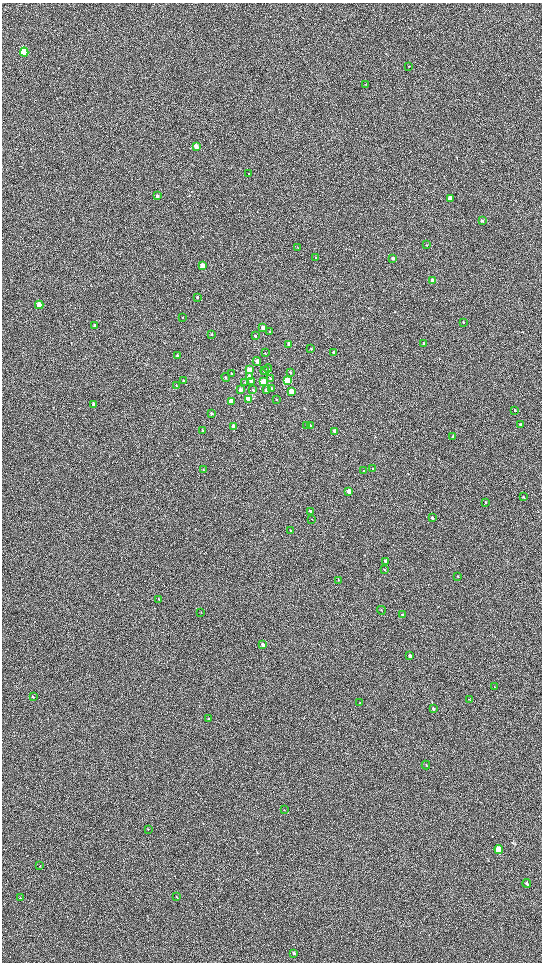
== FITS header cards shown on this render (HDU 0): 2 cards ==
NAXIS1  =                 1080 / length of data axis 1
NAXIS2  =                 1920 / length of data axis 2

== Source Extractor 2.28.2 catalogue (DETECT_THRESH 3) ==
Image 1080 x 1920 px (HDU 0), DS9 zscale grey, zoomed out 1/2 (1 PNG px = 2 x 2 image px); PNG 544 x 964 px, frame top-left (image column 1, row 1919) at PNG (2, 3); each listed source drawn as its Kron ellipse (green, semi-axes under 4 px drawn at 4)
Background 603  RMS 57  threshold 171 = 3 sigma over >= 5 px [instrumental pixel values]
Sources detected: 98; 1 cannot appear on this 1/2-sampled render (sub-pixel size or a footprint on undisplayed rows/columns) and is neither listed nor drawn; the other 97 listed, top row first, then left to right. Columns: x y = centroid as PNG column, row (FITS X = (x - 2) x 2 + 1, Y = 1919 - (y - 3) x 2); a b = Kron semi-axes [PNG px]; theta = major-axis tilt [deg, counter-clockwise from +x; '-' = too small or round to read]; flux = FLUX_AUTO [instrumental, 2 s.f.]
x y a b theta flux
24 52 4 3 - 920000
408 66 3 2 - 3400
366 85 3 2 - 3900
196 147 3 3 - 95000
249 173 3 2 - 8700
157 196 3 3 - 17000
450 198 3 3 - 210000
482 221 3 2 - 14000
426 245 3 2 - 4200
298 248 3 2 - 4600
315 258 3 3 - 5300
393 258 4 3 - 27000
202 266 4 3 - 230000
433 281 3 3 - 130000
197 297 3 3 - 9900
39 305 4 3 - 210000
182 317 3 2 - 6500
463 322 3 2 - 5000
95 325 3 3 - 13000
263 327 3 3 - 76000
270 332 3 2 - 11000
212 334 3 3 - 7300
255 336 3 3 - 17000
289 344 3 3 - 38000
424 344 4 3 - 31000
311 349 3 3 - 6700
334 352 3 2 - 10000
265 353 3 2 - 4800
177 355 4 3 - 8700
257 361 4 3 - 36000
268 368 4 3 - 15000
249 370 3 3 - 200000
265 371 4 3 - 18000
291 373 3 3 - 10000
232 374 4 2 - 10000
250 376 4 3 - 55000
226 377 4 3 - 12000
270 378 3 3 - 13000
183 380 3 2 - 8800
287 380 4 3 - 510000
251 381 4 3 - 27000
245 382 3 2 - 6200
264 382 4 3 - 290000
176 386 4 2 - 7200
272 388 4 3 - 15000
266 389 3 3 - 16000
241 390 4 3 - 36000
253 390 3 2 - 7300
291 391 4 3 - 180000
249 399 3 3 - 150000
276 399 3 2 - 5100
231 401 3 3 - 78000
93 404 3 3 - 18000
515 410 3 2 - 9400
211 413 4 3 - 11000
307 425 4 3 - 11000
521 425 3 2 - 44000
233 426 4 3 - 55000
311 426 4 3 - 11000
203 430 3 2 - 11000
335 431 3 2 - 77000
453 437 3 2 - 5400
373 469 3 2 - 8700
204 470 3 2 - 5300
364 471 4 2 - 7300
349 491 3 3 - 110000
523 497 3 2 - 10000
486 502 4 2 - 7000
310 511 3 2 - 16000
432 518 3 2 - 28000
312 519 3 2 - 5100
291 530 3 2 - 6400
385 561 3 3 - 34000
384 570 3 2 - 6700
458 576 3 2 - 7700
338 580 3 2 - 5900
159 599 4 3 - 15000
381 610 4 2 - 5900
201 612 3 2 - 4400
402 615 3 2 - 8900
263 645 3 3 - 32000
410 656 3 2 - 51000
495 687 3 2 - 5400
33 697 3 2 - 9500
469 699 4 2 - 6000
360 703 2 2 - 4900
433 709 3 2 - 11000
208 719 3 2 - 7000
426 765 4 2 - 6300
284 810 3 2 - 4700
148 829 3 2 - 4700
499 850 4 3 - 420000
40 866 2 1 - 3400
527 883 4 3 - 25000
176 897 3 2 - 4700
20 898 3 2 - 5900
294 953 4 3 - 18000
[1 sub-pixel or undisplayed-footprint detection neither listed nor drawn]